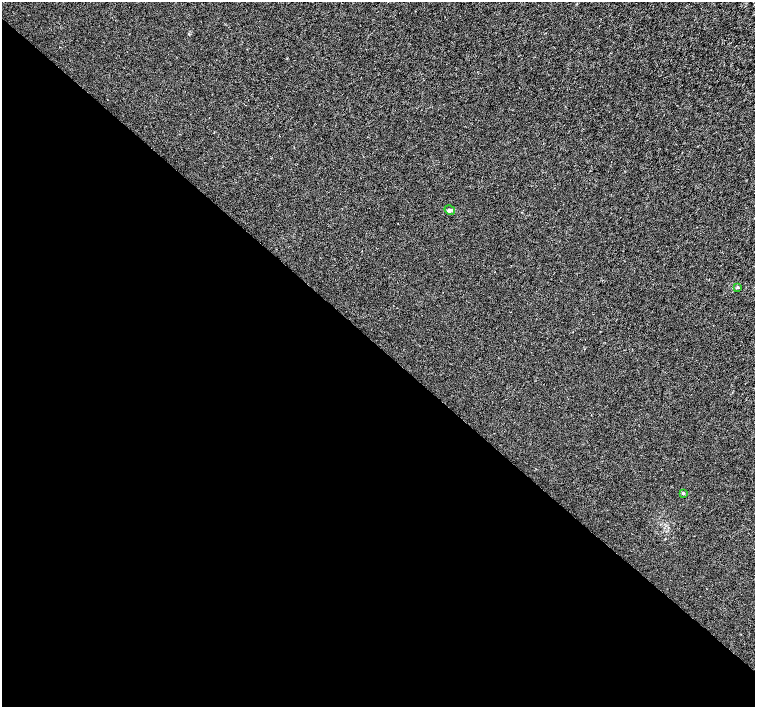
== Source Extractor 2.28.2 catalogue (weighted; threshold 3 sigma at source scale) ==
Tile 14 of 4 x 4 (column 2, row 4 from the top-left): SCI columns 1513-3017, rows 229-1637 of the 6026 x 6026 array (HDU 1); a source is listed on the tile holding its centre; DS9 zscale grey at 2 x 2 block average (1 PNG px = mean of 2 x 2 image px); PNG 757 x 709 px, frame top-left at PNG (2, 2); each listed source drawn as its Kron ellipse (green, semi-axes under 4 px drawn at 4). Shown black and unused: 51% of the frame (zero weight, under 3 of 4 exposures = <1% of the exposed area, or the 3 px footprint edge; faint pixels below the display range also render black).
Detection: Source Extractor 2.28.2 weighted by HDU 2 'WHT'; one run over the whole footprint, this tile lists its part. Background 0.00102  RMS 0.0021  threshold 0.00956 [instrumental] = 3 sigma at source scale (4.5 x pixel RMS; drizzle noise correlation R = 1.50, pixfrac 1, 0.0396/0.0396 arcsec/px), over >= 5 px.
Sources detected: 3; all 3 listed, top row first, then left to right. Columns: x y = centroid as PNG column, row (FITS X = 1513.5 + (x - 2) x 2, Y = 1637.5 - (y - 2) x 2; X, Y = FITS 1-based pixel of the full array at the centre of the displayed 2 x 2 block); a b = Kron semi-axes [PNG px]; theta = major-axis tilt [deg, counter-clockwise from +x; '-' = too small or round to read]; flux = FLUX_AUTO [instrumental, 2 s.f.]
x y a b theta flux
450 210 5 3 - 0.85
737 287 3 3 - 0.61
683 493 4 3 - 0.68